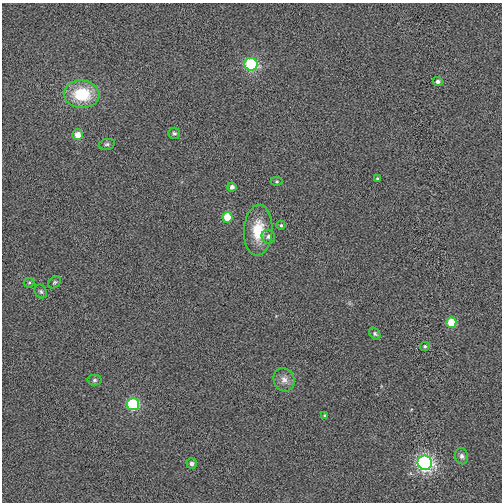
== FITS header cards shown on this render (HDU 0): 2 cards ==
NAXIS1  =                  500
NAXIS2  =                  500

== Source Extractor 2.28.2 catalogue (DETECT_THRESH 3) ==
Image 500 x 500 px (HDU 0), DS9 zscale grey, 1 PNG px = 1 image px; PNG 504 x 504 px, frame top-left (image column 1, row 500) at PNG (2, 3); each listed source drawn as its Kron ellipse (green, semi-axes under 4 px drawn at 4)
Background 0.00122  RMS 0.045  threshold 0.136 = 3 sigma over >= 5 px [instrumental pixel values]
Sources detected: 26; all 26 listed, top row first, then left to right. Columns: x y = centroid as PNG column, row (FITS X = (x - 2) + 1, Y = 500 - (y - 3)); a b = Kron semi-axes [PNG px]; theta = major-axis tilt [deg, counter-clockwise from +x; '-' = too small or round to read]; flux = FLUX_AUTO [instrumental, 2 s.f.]
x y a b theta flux
251 64 6 6 - 320
438 81 5 4 - 9.5
82 94 18 14 -4 140
174 133 6 5 - 6.6
78 135 5 5 - 36
107 144 8 5 10 6.8
377 179 3 3 - 4.6
277 181 6 4 -1 4.4
232 187 4 4 - 13
227 217 5 5 - 65
281 225 4 4 - 4.3
258 230 25 14 86 85
268 237 7 6 - 9.3
54 282 7 5 39 5.1
29 283 5 5 - 4.3
41 292 7 5 -57 6.3
451 322 5 5 - 77
375 334 7 5 -47 5.5
425 346 5 4 - 4.8
94 380 7 5 1 6.2
284 380 12 10 -68 22
133 404 6 6 - 250
324 415 3 2 - 3.1
461 456 8 6 -78 11
192 463 5 5 - 11
425 463 7 7 - 730